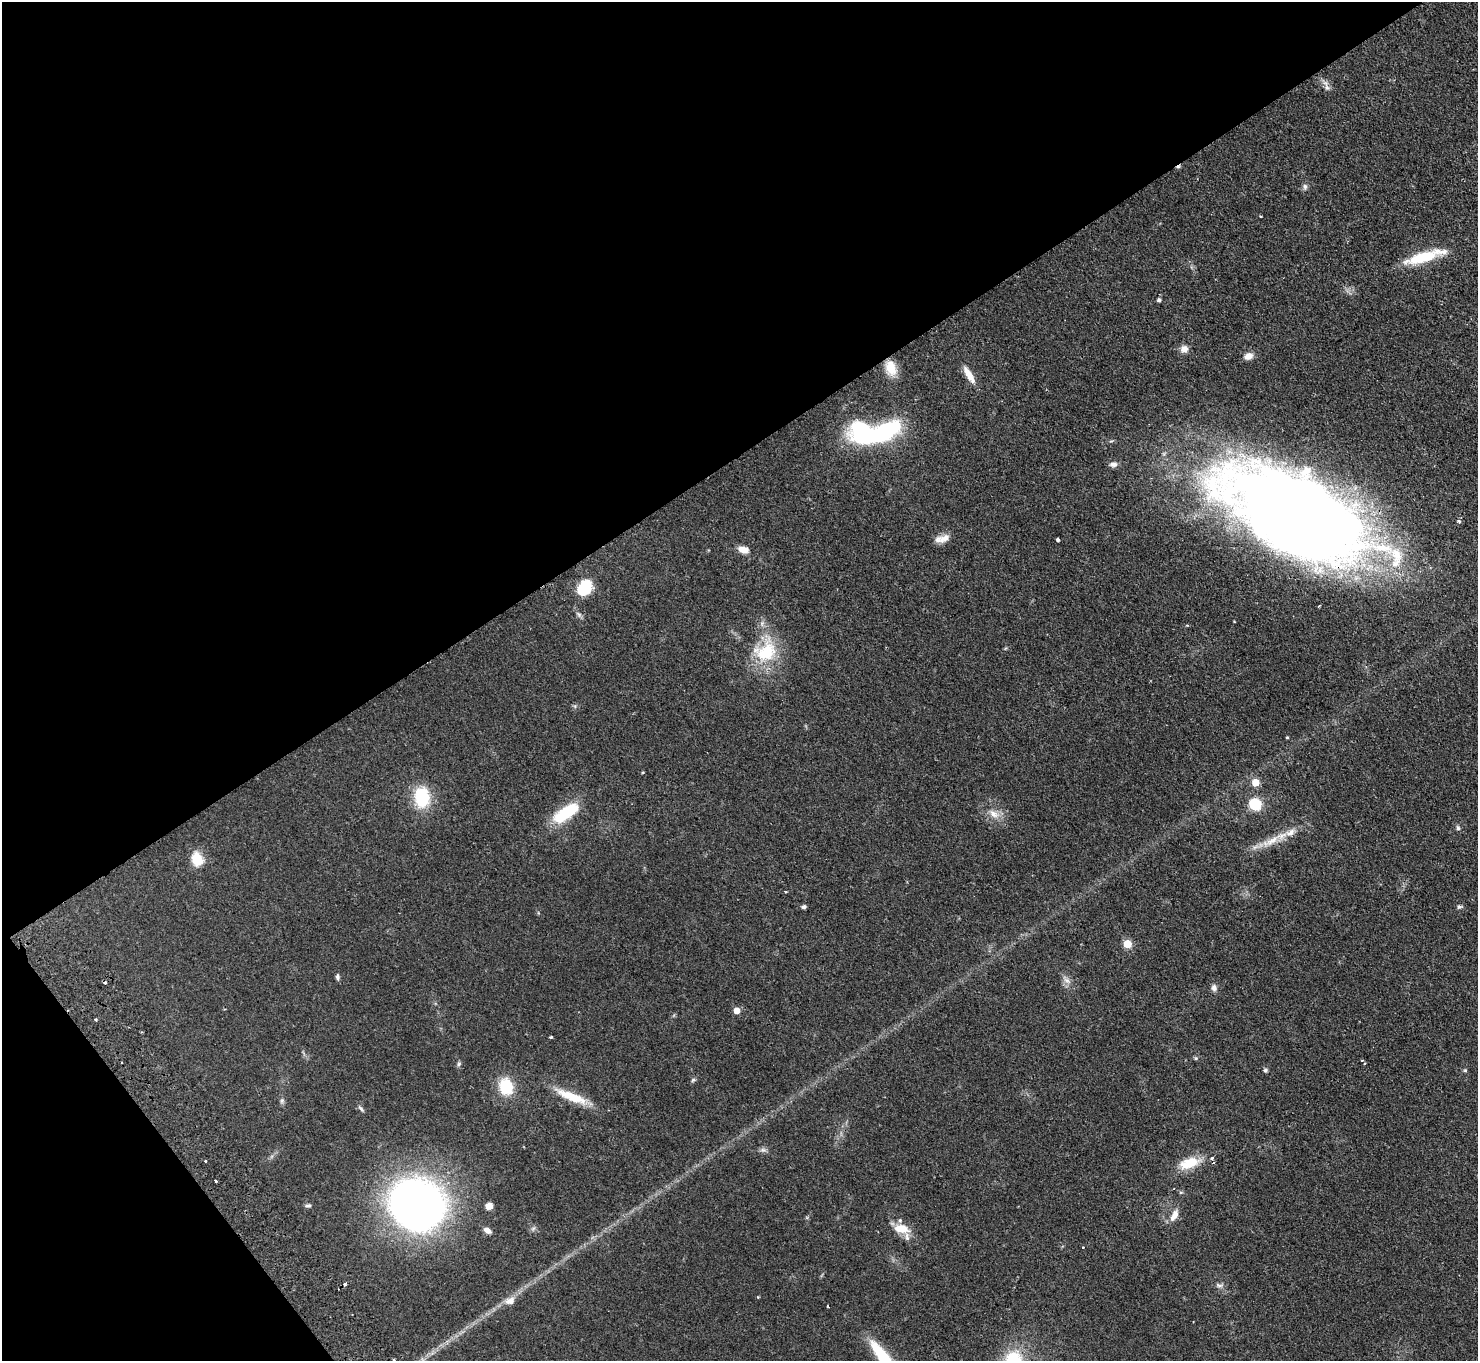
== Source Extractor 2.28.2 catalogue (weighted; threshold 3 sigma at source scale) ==
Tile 5 of 4 x 4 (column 1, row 2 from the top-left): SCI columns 50-1525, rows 3056-4414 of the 6002 x 5970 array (HDU 1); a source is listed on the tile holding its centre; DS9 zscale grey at full resolution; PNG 1480 x 1363 px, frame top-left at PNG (2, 2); no overlay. Shown black and unused: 37% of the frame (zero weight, under 2 of 3 exposures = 3% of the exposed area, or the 3 px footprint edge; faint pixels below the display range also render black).
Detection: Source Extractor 2.28.2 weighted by HDU 2 'WHT'; one run over the whole footprint, this tile lists its part. Background 0.0872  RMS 0.0064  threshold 0.0289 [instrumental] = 3 sigma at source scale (4.5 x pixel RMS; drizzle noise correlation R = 1.50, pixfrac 1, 0.05/0.05 arcsec/px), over >= 5 px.
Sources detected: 74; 5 cosmic-ray / hot-pixel residue — not listed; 4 inside a brighter listed object's ellipse — not listed separately; the other 65 listed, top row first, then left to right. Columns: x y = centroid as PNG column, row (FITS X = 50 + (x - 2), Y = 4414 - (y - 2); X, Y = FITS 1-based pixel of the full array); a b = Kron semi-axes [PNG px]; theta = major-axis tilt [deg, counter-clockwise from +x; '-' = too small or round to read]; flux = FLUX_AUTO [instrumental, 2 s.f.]
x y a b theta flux
1327 87 10 6 -56 2.5
1305 187 8 6 90 1.7
1261 216 3 2 - 0.5
1422 258 41 11 16 23
1159 300 5 5 - 1.4
1184 349 9 9 - 3.9
1248 356 11 8 22 4.3
891 368 19 12 -73 10
969 374 23 7 -58 7.3
885 432 22 10 29 93
862 433 20 17 -31 69
1113 464 11 7 3 2.6
1295 514 142 63 -27 1200
1459 521 5 4 - 1.2
942 539 19 9 14 5.6
1058 540 3 3 - 1.3
743 550 11 7 -14 6.4
585 587 17 13 50 20
766 652 35 25 60 32
1287 737 4 3 - 0.55
1256 782 5 5 - 12
422 797 23 17 -87 27
1255 804 9 8 - 27
566 813 31 12 33 29
994 814 16 9 -30 5.9
1458 828 7 5 -80 1.4
1272 841 28 8 34 11
197 859 19 14 -71 11
804 907 5 4 - 1.3
1459 907 7 5 13 1.2
1127 944 5 5 - 19
337 977 7 5 -87 1.3
1067 980 11 6 -37 2.9
1214 988 8 7 - 2.3
737 1011 5 5 - 6.8
96 1020 3 3 - 1.1
551 1037 3 3 - 0.79
1196 1058 5 5 - 0.89
459 1064 6 5 - 1.2
1365 1064 3 2 - 0.79
1265 1070 6 5 - 1.1
1465 1070 5 5 - 0.79
693 1080 6 5 - 1
506 1086 16 13 -76 22
571 1096 46 11 -23 17
282 1101 7 5 69 1.4
361 1109 11 4 -45 1.2
763 1150 10 4 0 1.7
205 1161 3 3 - 3
1214 1162 3 3 - 2.7
1189 1163 27 13 19 15
216 1181 3 3 - 1.3
1181 1192 6 3 18 0.74
417 1204 52 44 -33 370
308 1205 7 5 3 1.4
489 1206 6 6 - 5.1
1174 1215 16 8 62 5.6
901 1229 20 11 -8 11
487 1230 11 6 -34 2.9
1219 1285 11 5 -17 1.8
758 1297 3 3 - 0.49
510 1301 15 10 11 5.1
827 1306 3 2 - 0.49
884 1358 52 11 -51 35
1013 1360 20 17 75 31
Overlapping masked pixels (flux is a lower limit): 1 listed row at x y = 1295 514
Isophote crosses this tile's border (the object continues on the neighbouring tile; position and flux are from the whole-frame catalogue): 2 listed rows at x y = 884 1358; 1013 1360